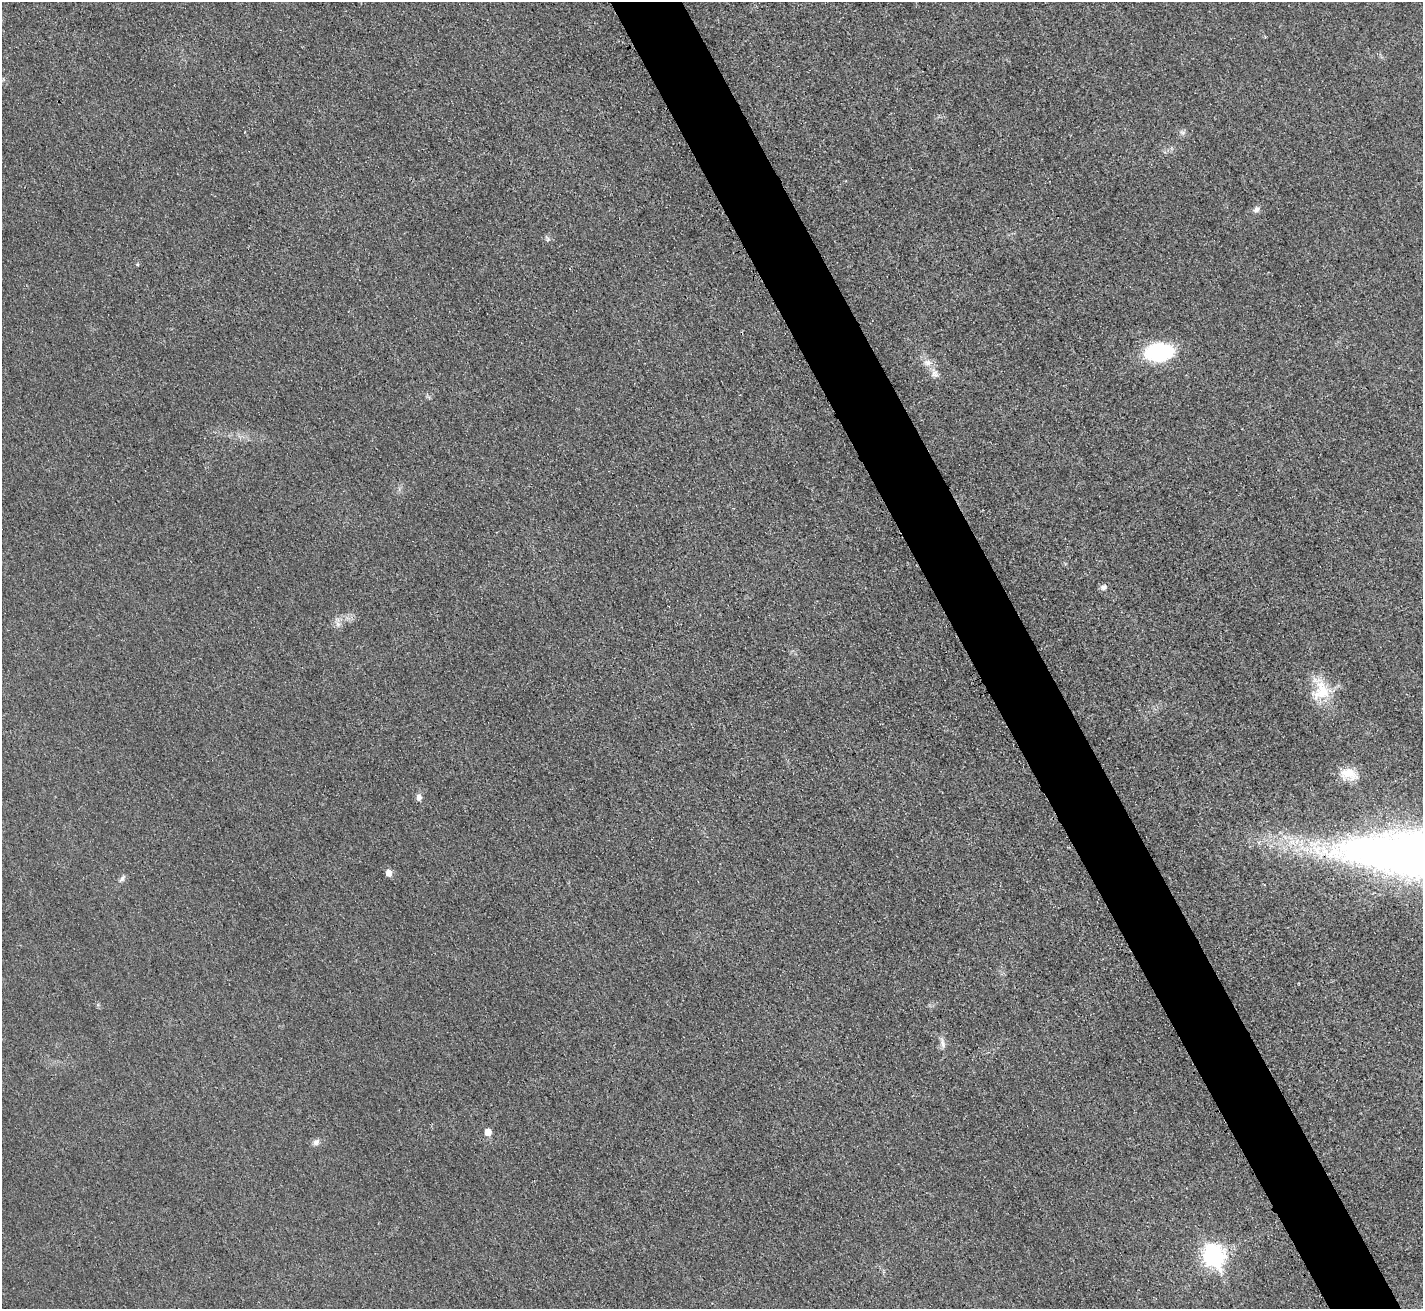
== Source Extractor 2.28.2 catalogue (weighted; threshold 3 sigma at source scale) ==
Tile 6 of 4 x 4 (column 2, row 2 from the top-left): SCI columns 1443-2863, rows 2920-4226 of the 5712 x 5701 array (HDU 1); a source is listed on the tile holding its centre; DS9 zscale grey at full resolution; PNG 1425 x 1311 px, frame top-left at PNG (2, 2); no overlay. Shown black and unused: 5% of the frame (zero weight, under 3 of 4 exposures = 1% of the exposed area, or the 3 px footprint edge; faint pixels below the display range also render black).
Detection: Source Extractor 2.28.2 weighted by HDU 2 'WHT'; one run over the whole footprint, this tile lists its part. Background 0.0218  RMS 0.0061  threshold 0.0276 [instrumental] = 3 sigma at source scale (4.5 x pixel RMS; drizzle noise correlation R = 1.50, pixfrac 1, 0.05/0.05 arcsec/px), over >= 5 px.
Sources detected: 18; all 18 listed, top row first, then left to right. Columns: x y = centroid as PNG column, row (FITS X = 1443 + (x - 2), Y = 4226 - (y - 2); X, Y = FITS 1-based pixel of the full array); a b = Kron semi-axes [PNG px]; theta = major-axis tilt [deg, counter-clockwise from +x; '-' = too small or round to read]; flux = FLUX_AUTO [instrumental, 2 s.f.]
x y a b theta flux
1183 132 8 4 0 1.4
1257 209 9 7 20 2.4
548 239 6 5 - 1.2
1159 352 23 14 7 70
927 363 12 9 -12 4.6
934 373 13 10 -79 4.3
1104 587 8 7 - 2.6
338 624 8 6 -62 2.6
1321 690 32 23 -81 22
1348 774 23 14 -14 11
419 797 9 7 -89 2.7
1420 856 156 37 -5 740
389 873 7 6 - 4.4
122 879 11 5 49 1.8
943 1043 16 6 -76 3.1
488 1132 7 6 - 5.2
316 1142 9 7 49 2.6
1213 1256 10 9 - 260
Overlapping masked pixels (flux is a lower limit): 1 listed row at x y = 1420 856
Isophote crosses this tile's border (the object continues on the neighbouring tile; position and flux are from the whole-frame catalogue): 1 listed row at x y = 1420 856